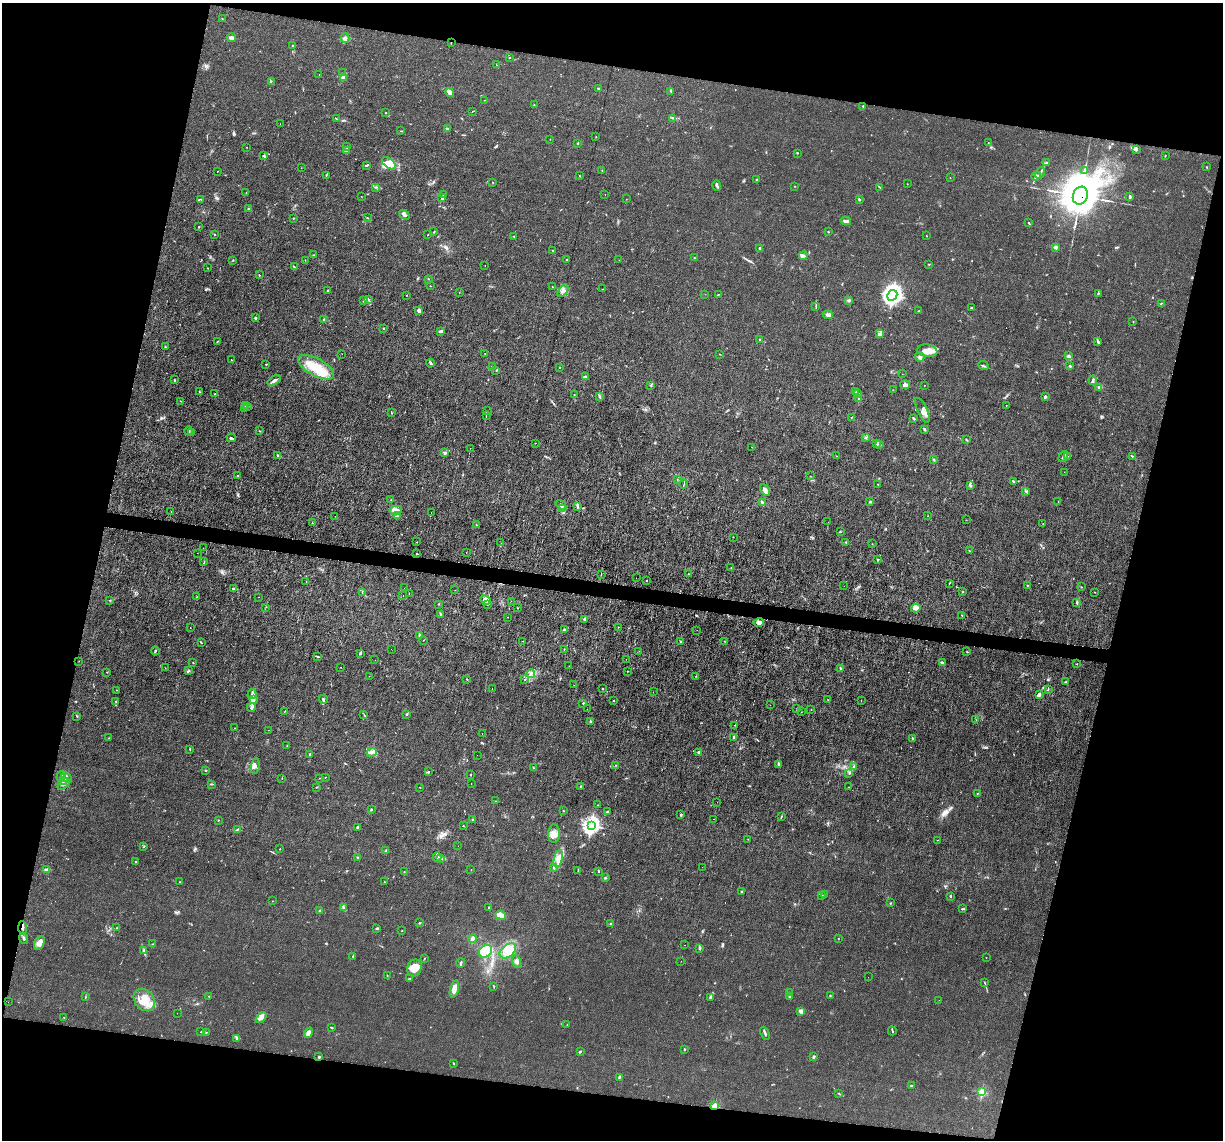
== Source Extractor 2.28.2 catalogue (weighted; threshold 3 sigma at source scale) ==
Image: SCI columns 1-4882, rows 237-4787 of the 4882 x 4908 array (HDU 1 of 3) = the unmasked area's bounding box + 8 px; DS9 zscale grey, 4 x 4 block average (1 PNG px = mean of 4 x 4 image px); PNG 1225 x 1142 px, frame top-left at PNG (2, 3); each listed source drawn as its Kron ellipse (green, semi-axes under 4 px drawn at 4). Shown black and unused: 27% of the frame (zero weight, under 3 of 4 exposures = <1% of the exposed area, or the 3 px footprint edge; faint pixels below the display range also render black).
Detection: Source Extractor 2.28.2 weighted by HDU 2 'WHT'. Background 0.012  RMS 0.003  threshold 0.0136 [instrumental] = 3 sigma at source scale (4.5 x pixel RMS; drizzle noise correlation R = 1.50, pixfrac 1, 0.05/0.05 arcsec/px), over >= 5 px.
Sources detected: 538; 3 too faint to see at this stretch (4 x 4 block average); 2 inside a brighter object's white glare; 7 cosmic-ray / hot-pixel residue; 4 long thin detections or spike segments (spike, bleed or trail) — neither listed nor drawn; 15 coinciding with a brighter row at this scale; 38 inside a brighter listed object's ellipse — not listed separately; the other 469 listed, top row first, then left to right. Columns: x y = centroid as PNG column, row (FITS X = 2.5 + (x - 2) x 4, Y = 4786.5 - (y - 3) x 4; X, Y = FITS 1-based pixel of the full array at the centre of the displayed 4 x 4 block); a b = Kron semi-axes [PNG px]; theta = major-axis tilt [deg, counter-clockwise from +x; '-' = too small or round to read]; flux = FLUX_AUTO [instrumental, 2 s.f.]
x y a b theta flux
222 18 2 2 - 0.54
232 38 4 2 - 8.3
345 38 5 3 - 4.9
451 42 2 2 - 0.91
293 46 2 2 - 1.4
509 58 2 2 - 0.6
497 65 2 2 - 0.41
342 73 2 2 - 0.75
319 74 2 2 - 0.67
344 77 3 2 - 3.3
271 81 2 2 - 0.86
599 88 4 2 - 2.4
671 91 2 2 - 1.2
450 93 4 3 - 12
484 100 2 2 - 0.52
534 105 2 2 - 0.57
863 106 2 2 - 1.4
473 111 2 2 - 0.72
386 113 2 2 - 0.85
673 118 3 2 - 1.5
336 119 3 2 - 1.6
280 124 2 2 - 0.3
448 129 2 2 - 1.6
401 131 2 2 - 0.6
596 137 2 2 - 0.69
550 139 2 2 - 0.51
988 142 2 2 - 0.43
578 143 3 2 - 1.1
247 147 2 2 - 0.46
347 147 4 2 - 2
1136 149 4 2 - 1.8
346 151 2 2 - 1.5
797 153 2 2 - 0.97
264 156 4 2 - 1.6
1165 156 3 2 - 0.81
389 163 8 4 -39 15
1047 163 2 2 - 0.97
367 165 4 2 - 1.9
1207 167 2 2 - 0.79
301 168 2 2 - 0.42
602 170 3 2 - 1
217 171 2 2 - 0.47
1085 171 2 2 - 1.3
1040 173 6 2 66 3.5
326 175 2 2 - 0.96
579 176 2 2 - 1.2
1036 176 5 3 - 3.7
950 177 2 2 - 0.35
757 180 2 2 - 0.75
493 182 2 2 - 0.74
907 184 2 2 - 0.71
717 186 5 2 - 3.9
794 186 2 2 - 0.57
376 187 2 2 - 0.85
880 187 4 2 - 1.7
246 193 2 2 - 0.45
444 194 3 2 - 1.9
605 194 2 2 - 0.28
361 196 2 2 - 0.38
1080 196 9 7 70 8100
1130 197 2 2 - 0.88
441 198 3 2 - 1.9
201 199 2 2 - 0.48
626 199 2 2 - 0.38
859 199 2 2 - 2.2
249 209 2 2 - 1.4
404 215 6 2 -39 4.9
293 218 2 2 - 1
367 218 2 2 - 1.1
846 221 5 2 - 8.1
1029 222 2 2 - 0.98
199 227 2 2 - 1.3
434 232 3 2 - 1.2
828 232 2 2 - 1.2
215 234 2 2 - 0.93
428 235 2 2 - 0.6
514 236 2 2 - 0.66
927 236 2 2 - 0.56
1055 247 2 2 - 7.3
760 248 3 2 - 2.7
553 250 2 2 - 0.95
314 255 3 2 - 1
803 256 4 2 - 2.6
694 258 2 2 - 1.7
233 260 2 2 - 0.82
305 260 2 2 - 0.59
567 260 3 2 - 1.4
619 260 2 2 - 0.59
929 264 2 2 - 0.96
485 266 2 2 - 0.54
294 267 3 2 - 1.6
208 268 2 2 - 0.53
259 275 2 2 - 0.66
428 279 2 2 - 0.82
430 286 2 2 - 0.75
552 287 2 2 - 0.85
602 289 2 2 - 0.45
328 290 2 2 - 1
563 291 7 3 55 6.3
459 293 2 2 - 0.53
1098 293 2 2 - 0.95
705 294 2 2 - 0.35
718 295 2 2 - 0.65
892 295 5 4 - 650
407 296 2 2 - 0.46
368 299 2 2 - 1.1
849 300 3 2 - 2.5
364 301 2 2 - 1.3
1161 303 2 2 - 0.6
816 307 2 2 - 0.95
971 308 2 2 - 0.81
419 310 3 2 - 7.6
919 311 2 2 - 0.66
828 315 5 3 - 5.1
256 318 3 2 - 2.2
324 319 3 2 - 2.2
1133 322 2 2 - 0.59
383 328 2 2 - 1
441 331 4 2 - 3.5
880 334 4 3 - 4
759 340 2 2 - 0.54
217 341 2 2 - 0.86
1098 341 2 2 - 1.2
165 347 2 2 - 1.2
927 351 10 6 -9 19
485 353 2 2 - 0.42
342 354 2 2 - 0.33
720 354 2 2 - 0.62
1068 356 4 2 - 2.7
920 357 5 3 - 4.2
231 360 2 2 - 0.58
430 363 4 2 - 2.8
266 364 2 2 - 0.48
493 366 2 2 - 0.65
983 366 5 2 - 1.9
1070 366 2 2 - 2.1
316 367 20 8 -28 42
559 367 2 2 - 1.9
496 370 3 2 - 1
902 374 2 2 - 0.37
585 377 3 2 - 4.4
174 380 2 2 - 1.7
1093 380 5 2 - 2.9
274 381 7 2 32 5.8
905 385 5 3 - 4.9
925 385 2 2 - 0.39
651 386 4 2 - 1.4
1099 387 3 2 - 4.4
893 390 2 2 - 0.48
199 392 3 2 - 1
856 392 2 2 - 0.81
215 394 2 2 - 0.85
574 394 2 2 - 0.53
857 394 2 2 - 0.86
600 397 2 2 - 0.55
1045 397 4 2 - 3
859 398 3 2 - 1.8
181 401 2 2 - 0.4
1006 405 2 2 - 0.45
245 406 3 2 - 1.2
248 406 3 2 - 1.5
244 408 2 2 - 0.45
922 410 13 5 -64 9.9
487 411 2 2 - 1.9
391 413 2 2 - 0.93
486 415 2 2 - 0.71
852 417 2 2 - 0.77
914 418 3 2 - 2.3
924 429 3 2 - 2.1
189 431 4 2 - 2.3
259 431 3 2 - 0.98
192 432 2 2 - 1.2
866 437 2 2 - 0.75
231 438 4 2 - 2.4
966 440 2 2 - 0.87
535 443 2 2 - 0.63
877 444 2 2 - 1.4
879 444 2 2 - 0.53
752 447 2 2 - 0.56
470 448 2 2 - 0.95
445 453 3 3 - 3.4
278 456 3 2 - 4.4
836 456 2 2 - 0.48
1068 456 2 2 - 0.38
1132 456 4 2 - 1
1063 457 6 2 56 4.2
934 459 2 2 - 1
1064 472 2 2 - 0.37
237 476 2 2 - 1.3
810 476 2 2 - 0.51
677 479 2 2 - 0.46
1013 481 3 2 - 1.4
684 484 4 2 - 1.2
878 484 2 2 - 0.66
971 485 3 2 - 1.9
765 490 6 3 -61 9.1
1026 491 2 2 - 0.74
391 500 2 2 - 0.52
1058 501 2 2 - 0.62
762 502 3 2 - 3.5
870 502 3 2 - 1.5
561 505 6 2 -36 3.2
577 507 3 2 - 1.6
562 508 4 3 - 3.5
396 510 6 4 12 10
171 511 2 2 - 0.44
431 512 2 2 - 0.49
335 516 2 2 - 0.74
397 516 2 2 - 1.7
928 516 2 2 - 0.71
966 520 2 2 - 0.45
828 522 2 2 - 0.33
312 523 2 2 - 0.68
1043 523 2 2 - 0.4
476 525 2 2 - 0.65
841 532 3 2 - 1.1
733 537 2 2 - 0.76
417 542 2 2 - 0.68
846 542 2 2 - 3.4
501 543 2 2 - 0.43
872 544 2 2 - 0.6
203 548 2 2 - 0.5
969 551 2 2 - 0.49
466 552 2 2 - 0.33
197 553 2 2 - 0.29
417 554 2 2 - 1.2
878 559 2 2 - 1
204 562 2 2 - 2.6
731 567 2 2 - 0.41
601 574 3 2 - 1.6
689 574 2 2 - 1.2
636 578 2 2 - 0.46
647 580 2 2 - 1.9
306 581 2 2 - 0.38
949 583 2 2 - 0.62
1027 585 2 2 - 1.1
844 586 2 2 - 0.25
1081 587 2 2 - 0.91
405 588 2 2 - 0.37
233 589 2 2 - 9.9
455 590 2 2 - 0.36
362 592 2 2 - 0.5
963 592 2 2 - 1.6
1095 592 2 2 - 0.48
409 593 2 2 - 0.31
403 596 2 2 - 1
196 597 2 2 - 0.35
258 597 2 2 - 0.36
109 600 2 2 - 0.87
486 600 5 3 - 5.5
511 601 2 2 - 4.5
1077 603 3 2 - 1.8
439 604 2 2 - 1.1
487 604 2 2 - 0.85
266 607 2 2 - 0.31
517 608 2 2 - 0.58
916 608 5 3 - 4.9
440 614 4 2 - 2.2
962 616 3 2 - 0.68
508 617 2 2 - 1.3
585 619 3 3 - 2.7
759 623 5 4 - 7.4
618 627 2 2 - 0.48
190 628 2 2 - 0.74
564 630 3 2 - 2.1
697 630 2 2 - 0.25
420 636 3 2 - 3.3
424 640 2 2 - 0.52
523 641 2 2 - 0.27
680 641 3 2 - 1.4
724 641 2 2 - 0.72
202 643 2 2 - 0.43
392 649 2 2 - 0.33
564 649 2 2 - 0.72
155 651 4 2 - 2
639 651 2 2 - 0.29
967 652 3 2 - 0.87
360 653 3 2 - 2.7
317 656 3 2 - 1.7
626 659 2 2 - 0.48
375 660 2 2 - 0.24
79 661 2 2 - 0.35
193 663 2 2 - 0.79
942 663 3 2 - 3.6
1076 664 2 2 - 0.57
569 666 2 2 - 0.27
341 667 2 2 - 0.52
165 668 2 2 - 0.48
840 668 4 2 - 1.8
188 671 2 2 - 0.83
627 671 2 2 - 0.51
107 672 2 2 - 0.66
531 673 5 3 - 4.8
369 676 2 2 - 0.42
696 676 2 2 - 0.58
467 679 3 2 - 1.1
525 680 2 2 - 0.67
1066 682 2 2 - 0.93
574 685 2 2 - 0.41
492 689 2 2 - 0.81
602 689 2 2 - 1.7
1048 689 2 2 - 0.54
116 690 2 2 - 0.69
653 692 2 2 - 0.36
252 694 5 2 - 3.8
1039 694 3 3 - 4.1
254 699 3 2 - 3.1
323 699 5 2 - 2.3
828 700 2 2 - 0.91
116 701 3 2 - 1.2
613 701 2 2 - 1.4
861 701 2 2 - 0.49
583 703 2 2 - 1.9
770 705 2 2 - 0.42
251 707 4 2 - 3
797 708 2 2 - 0.35
587 709 2 2 - 0.25
811 710 2 2 - 0.52
285 711 2 2 - 0.57
801 712 2 2 - 0.53
407 714 2 2 - 2.4
364 715 2 2 - 0.78
77 716 2 2 - 1.3
976 720 2 2 - 0.59
590 721 3 2 - 2.1
735 725 2 2 - 3.4
235 728 2 2 - 0.4
268 730 2 2 - 0.24
482 734 2 2 - 0.34
734 737 4 2 - 3.5
109 738 2 2 - 0.55
912 738 2 2 - 1.4
287 746 2 2 - 0.76
190 749 3 2 - 0.96
372 752 5 2 - 6.5
698 752 2 2 - 5.5
310 754 3 2 - 1.2
478 755 2 2 - 0.48
778 764 3 2 - 1.6
615 765 2 2 - 0.63
255 766 7 3 80 4
533 767 2 2 - 0.97
854 767 2 2 - 0.84
205 770 2 2 - 0.96
429 772 3 2 - 0.75
849 773 2 2 - 0.73
471 774 2 2 - 0.83
61 777 5 3 - 4.4
325 777 2 2 - 0.71
67 778 6 3 -44 5.9
282 778 2 2 - 0.41
319 778 2 2 - 0.44
64 780 3 3 - 3.4
64 784 7 2 44 6.3
211 784 3 2 - 1.4
471 784 2 2 - 0.6
581 786 2 2 - 1.6
316 787 2 2 - 0.7
849 787 2 2 - 0.45
420 788 2 2 - 0.57
978 793 2 2 - 0.71
495 801 2 2 - 0.7
717 802 2 2 - 0.48
598 805 2 2 - 0.49
372 810 2 2 - 0.66
563 811 2 2 - 0.96
607 811 2 2 - 0.61
681 815 3 2 - 1.8
781 816 3 2 - 1.2
472 819 2 2 - 1.2
713 819 2 2 - 1.6
218 820 2 2 - 0.88
463 825 2 2 - 0.56
591 826 3 3 - 580
357 827 2 2 - 2.8
238 829 3 2 - 1.4
554 834 9 6 89 12
748 839 2 2 - 0.53
937 840 2 2 - 0.53
144 846 3 2 - 1.1
458 846 2 2 - 0.28
280 849 2 2 - 0.63
386 851 3 2 - 1.9
357 857 3 2 - 1.2
437 857 5 2 - 3.4
440 858 3 2 - 2.1
558 859 9 4 77 14
136 862 2 2 - 1.1
553 867 2 2 - 0.8
702 867 2 2 - 0.41
46 870 4 3 - 3.9
471 870 2 2 - 0.43
578 871 3 2 - 1.2
598 871 2 2 - 0.97
404 872 2 2 - 0.61
605 878 2 2 - 0.79
180 882 2 2 - 0.53
384 882 2 2 - 0.82
742 892 4 2 - 1.5
825 894 2 2 - 0.37
822 895 3 2 - 1.5
950 896 2 2 - 1.5
272 901 2 2 - 0.41
890 903 2 2 - 1.1
343 907 4 2 - 2.3
489 907 3 2 - 0.77
962 909 3 2 - 1.2
320 911 3 2 - 2.8
501 915 5 3 - 15
419 923 2 2 - 1.8
610 924 2 2 - 0.81
23 928 6 2 -86 4.2
117 928 2 2 - 0.78
377 928 3 2 - 2
402 931 2 2 - 0.66
24 938 6 2 -74 3
838 938 2 2 - 0.56
472 939 4 3 - 6.6
39 943 7 5 62 11
152 944 2 2 - 0.79
685 945 2 2 - 1.2
699 948 3 2 - 1.7
144 950 2 2 - 1.5
486 951 7 6 - 25
508 951 9 6 40 28
353 956 2 2 - 1.3
986 957 2 2 - 0.41
424 958 2 2 - 1.3
681 961 2 2 - 0.26
517 962 6 3 -72 5.3
461 963 5 2 - 2.5
414 968 8 7 - 30
387 975 2 2 - 0.61
868 977 2 2 - 0.19
409 979 3 2 - 2.1
984 982 3 2 - 0.84
494 986 3 2 - 1.2
454 989 9 3 75 17
790 992 2 2 - 0.7
209 996 3 2 - 0.95
790 996 3 2 - 2.4
830 996 2 2 - 0.79
85 997 2 2 - 0.88
710 997 3 2 - 1.2
144 1000 12 9 -51 30
939 1000 2 2 - 0.26
8 1002 2 2 - 0.22
801 1011 2 2 - 10
177 1013 2 2 - 0.33
64 1017 2 2 - 0.62
261 1018 6 3 44 6.6
567 1025 2 2 - 0.42
332 1028 3 2 - 1.1
892 1031 4 2 - 1.6
201 1032 2 2 - 0.75
206 1032 2 2 - 0.77
308 1033 5 3 - 6.6
765 1033 7 2 -67 3.6
237 1038 3 3 - 2.7
685 1049 2 2 - 1.7
580 1051 3 2 - 1.4
814 1056 3 3 - 2
319 1057 3 2 - 1.3
453 1063 2 2 - 1
619 1077 4 2 - 1.8
911 1086 2 2 - 1.5
982 1092 2 2 - 36
839 1093 3 2 - 1.4
715 1106 3 2 - 24
Overlapping masked pixels (flux is a lower limit): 5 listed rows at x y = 451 42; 1080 196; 23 928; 319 1057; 715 1106
Diffuse or blended objects may show on this block-average render without a row.